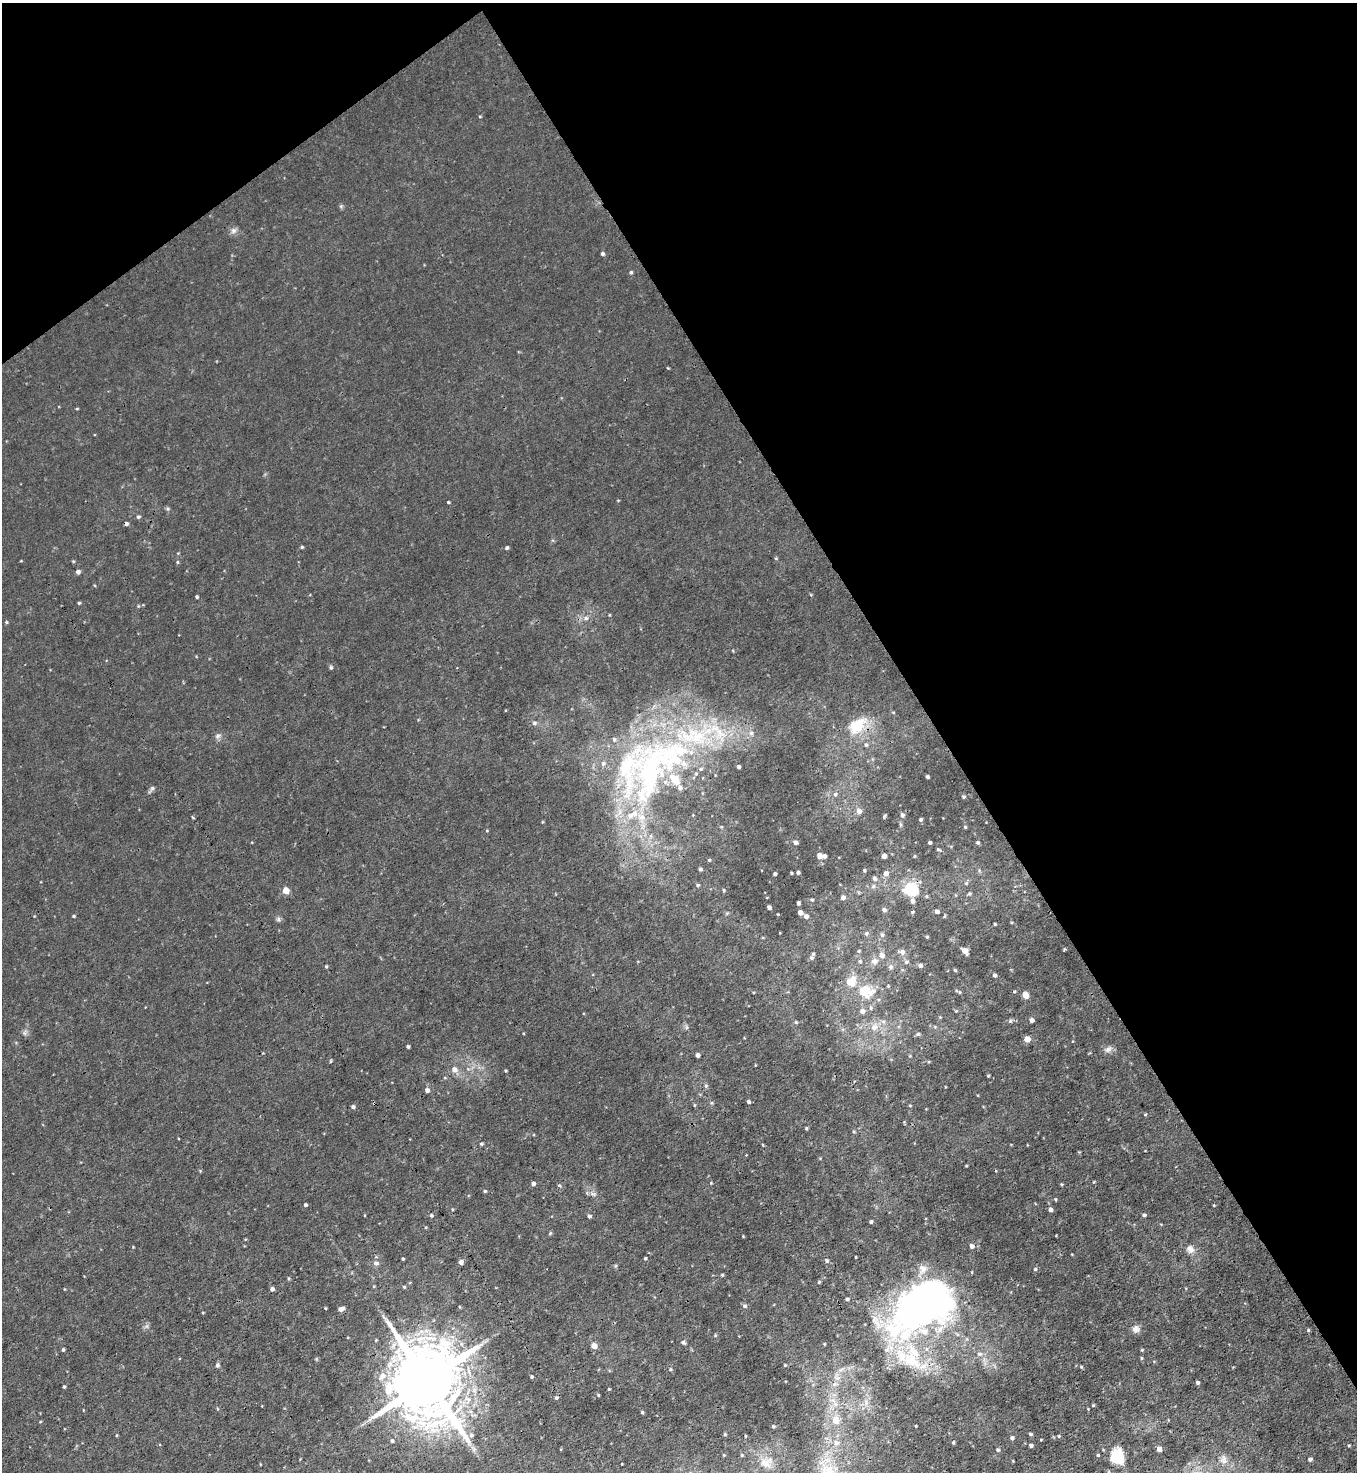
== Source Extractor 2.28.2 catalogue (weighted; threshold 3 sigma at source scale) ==
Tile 3 of 4 x 4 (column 3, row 1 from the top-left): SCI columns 3006-4360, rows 4410-5879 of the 5870 x 5879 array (HDU 1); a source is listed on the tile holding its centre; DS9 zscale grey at full resolution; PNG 1359 x 1474 px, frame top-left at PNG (2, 3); no overlay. Shown black and unused: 35% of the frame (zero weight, under 3 of 4 exposures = <1% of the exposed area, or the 3 px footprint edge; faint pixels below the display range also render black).
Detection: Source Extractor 2.28.2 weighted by HDU 2 'WHT'; one run over the whole footprint, this tile lists its part. Background 0.00828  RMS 0.0024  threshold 0.0109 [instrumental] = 3 sigma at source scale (4.5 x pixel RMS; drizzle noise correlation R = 1.50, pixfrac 1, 0.05/0.05 arcsec/px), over >= 5 px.
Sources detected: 239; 1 too faint to see at this stretch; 1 cosmic-ray / hot-pixel residue — not listed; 16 inside a brighter listed object's ellipse — not listed separately; the other 221 listed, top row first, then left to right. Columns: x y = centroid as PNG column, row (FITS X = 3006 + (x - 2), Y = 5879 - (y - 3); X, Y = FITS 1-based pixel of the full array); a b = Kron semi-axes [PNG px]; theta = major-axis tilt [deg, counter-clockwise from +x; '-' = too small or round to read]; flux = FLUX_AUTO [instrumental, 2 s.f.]
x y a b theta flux
480 117 5 3 - 0.22
341 206 6 4 46 0.38
233 230 9 8 - 0.97
602 254 4 4 - 0.49
631 272 5 4 - 0.38
668 368 4 3 - 0.18
77 409 4 3 - 0.22
448 502 3 3 - 0.26
138 517 5 4 - 0.46
126 524 4 4 - 0.68
302 547 4 3 - 0.33
507 548 4 4 - 0.49
776 558 5 4 - 0.25
73 561 5 4 - 0.27
177 562 5 4 - 0.29
78 572 6 5 - 0.67
197 597 3 3 - 0.43
79 603 4 4 - 0.29
609 615 4 3 - 0.21
586 618 8 6 15 0.9
6 622 4 4 - 0.3
331 667 5 5 - 0.45
534 723 6 6 - 0.65
857 725 31 20 42 8.5
718 732 57 23 -28 20
218 736 8 5 28 0.73
614 739 7 5 -89 0.65
866 745 6 6 - 0.58
603 764 7 6 - 0.87
739 767 3 3 - 0.57
701 769 6 5 - 0.44
651 774 124 42 68 73
696 774 5 5 - 0.33
927 777 4 3 - 0.47
152 788 8 5 63 0.59
835 794 6 5 - 0.61
964 797 5 4 - 0.44
859 811 7 6 - 1.3
885 815 5 3 - 0.39
902 815 5 5 - 0.73
192 817 5 3 - 0.25
921 820 3 3 - 0.44
965 827 4 4 - 0.31
795 842 5 4 - 0.85
930 842 3 3 - 0.45
978 843 5 4 - 0.41
938 849 6 3 -27 0.36
819 856 6 6 - 1.4
884 856 4 4 - 1.3
914 856 4 3 - 0.24
709 860 4 4 - 0.29
700 869 4 4 - 0.48
864 870 4 4 - 0.39
798 872 4 3 - 0.49
791 873 3 2 - 0.28
886 873 6 5 - 1.3
775 874 3 3 - 0.59
874 878 6 5 - 0.78
966 883 6 6 - 0.45
698 885 5 4 - 0.4
873 886 7 5 47 0.63
911 889 8 7 - 22
286 890 5 4 - 4.3
724 890 5 4 - 0.34
969 894 5 5 - 0.4
843 897 5 5 - 0.87
812 900 4 4 - 0.34
912 901 5 5 - 0.93
798 903 4 3 - 0.58
769 907 4 4 - 0.84
884 910 5 5 - 0.75
937 911 4 4 - 0.92
800 912 4 4 - 1.6
727 913 5 4 - 0.31
778 914 3 2 - 0.18
73 916 4 3 - 0.31
806 916 5 4 - 0.92
278 919 7 6 - 0.55
995 924 3 3 - 0.31
866 933 6 5 - 0.46
882 935 6 5 - 0.54
927 937 4 3 - 0.27
1065 949 5 3 - 0.27
859 951 5 4 - 0.26
965 951 6 4 -52 1.9
902 952 8 6 -11 1
882 955 6 6 - 1.4
811 958 5 5 - 0.5
860 961 5 4 - 0.36
874 961 9 8 - 1.3
906 962 6 5 - 0.54
326 966 4 4 - 0.29
920 966 5 4 - 0.78
891 967 6 6 - 0.55
955 970 4 4 - 0.3
995 975 4 4 - 0.7
851 982 14 13 - 4.3
864 991 13 9 -8 8
1014 991 4 4 - 0.29
960 992 5 4 - 0.34
1025 995 6 5 - 3.2
871 1008 6 5 - 0.48
862 1011 6 5 - 1.1
956 1011 4 4 - 0.25
940 1017 4 4 - 0.21
1032 1020 5 4 - 1
1010 1021 6 5 - 0.45
796 1022 4 4 - 0.31
686 1027 7 4 -72 0.45
874 1027 11 10 - 2.2
918 1034 6 4 9 0.48
1027 1039 4 4 - 3.3
408 1046 3 3 - 0.47
1108 1049 12 7 30 1.1
698 1055 4 4 - 0.97
910 1056 5 3 - 0.23
331 1061 5 3 - 0.23
454 1070 8 7 - 1.6
505 1071 3 3 - 0.28
988 1076 4 3 - 0.27
706 1086 6 5 - 0.41
427 1090 5 5 - 1
748 1102 4 3 - 0.52
694 1105 5 3 - 0.23
910 1105 5 3 - 0.22
353 1107 4 4 - 0.55
1145 1114 4 4 - 0.23
806 1128 4 4 - 0.28
854 1132 5 4 - 0.27
481 1144 5 4 - 0.4
966 1166 3 3 - 0.22
1094 1182 4 3 - 0.2
533 1183 4 4 - 0.85
711 1183 3 3 - 0.19
1061 1184 4 3 - 0.26
559 1185 5 4 - 0.31
485 1191 4 3 - 0.35
593 1194 7 5 -39 0.68
1055 1199 4 3 - 0.25
305 1205 3 3 - 0.52
1214 1205 4 3 - 0.18
452 1209 4 2 - 0.21
1050 1210 5 4 - 0.82
431 1215 5 4 - 0.35
1144 1215 4 4 - 0.54
590 1216 4 4 - 0.65
871 1222 3 3 - 0.54
550 1233 5 4 - 0.3
743 1236 3 3 - 0.17
972 1246 5 5 - 0.99
1190 1249 11 9 -45 1.6
856 1257 3 2 - 0.2
645 1258 3 3 - 0.36
403 1259 3 3 - 0.27
826 1260 6 5 - 0.5
461 1262 5 5 - 0.9
376 1263 7 6 - 0.86
615 1266 5 5 - 0.32
1035 1269 4 4 - 0.39
722 1275 4 4 - 0.27
289 1279 4 4 - 0.31
819 1282 5 4 - 0.3
404 1287 5 4 - 0.29
272 1289 4 4 - 0.73
847 1299 5 4 - 0.46
921 1305 69 43 36 130
745 1306 5 5 - 0.6
325 1308 3 3 - 0.25
341 1309 6 4 18 1.1
203 1313 4 3 - 0.18
147 1326 7 4 72 0.52
1136 1329 10 9 - 1.2
1308 1330 4 4 - 0.32
715 1335 4 4 - 0.29
348 1337 3 2 - 0.16
683 1342 6 5 - 0.47
594 1346 4 4 - 2.8
63 1350 4 3 - 0.39
1142 1350 4 3 - 0.24
979 1354 8 6 13 0.72
1141 1358 4 4 - 0.28
911 1360 36 22 -33 14
218 1365 7 5 51 0.47
785 1365 3 3 - 0.28
1081 1367 5 4 - 0.26
670 1369 5 5 - 0.41
841 1369 7 4 20 0.64
382 1376 13 9 48 2.6
532 1377 4 3 - 0.37
427 1381 22 17 -66 3200
1198 1382 4 4 - 0.51
64 1387 3 3 - 0.35
609 1389 3 3 - 0.23
598 1395 4 3 - 0.23
1093 1405 4 3 - 0.25
217 1409 5 3 - 0.22
642 1412 4 3 - 0.34
836 1420 6 5 - 3.8
40 1422 4 3 - 0.18
773 1426 3 3 - 0.27
725 1434 4 3 - 0.31
1030 1434 4 3 - 0.35
117 1435 4 3 - 0.21
471 1435 5 5 - 0.46
746 1436 3 2 - 0.24
1059 1436 4 4 - 0.25
1012 1438 4 4 - 0.62
1041 1440 2 2 - 0.19
392 1441 5 5 - 0.53
953 1442 3 3 - 0.34
836 1443 8 7 - 1
1031 1445 4 3 - 0.75
1349 1445 4 3 - 0.26
1159 1449 4 4 - 1.6
998 1450 4 4 - 0.44
742 1455 3 3 - 0.22
1098 1455 3 3 - 0.28
1116 1458 10 9 - 15
1310 1459 4 4 - 0.76
1223 1460 11 8 80 1.2
765 1463 15 11 -34 1.9
Overlapping masked pixels (flux is a lower limit): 4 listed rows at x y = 126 524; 857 725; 921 1305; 427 1381
Unlisted compact peaks at least as high as the median listed source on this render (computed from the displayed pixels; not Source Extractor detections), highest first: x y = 168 509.